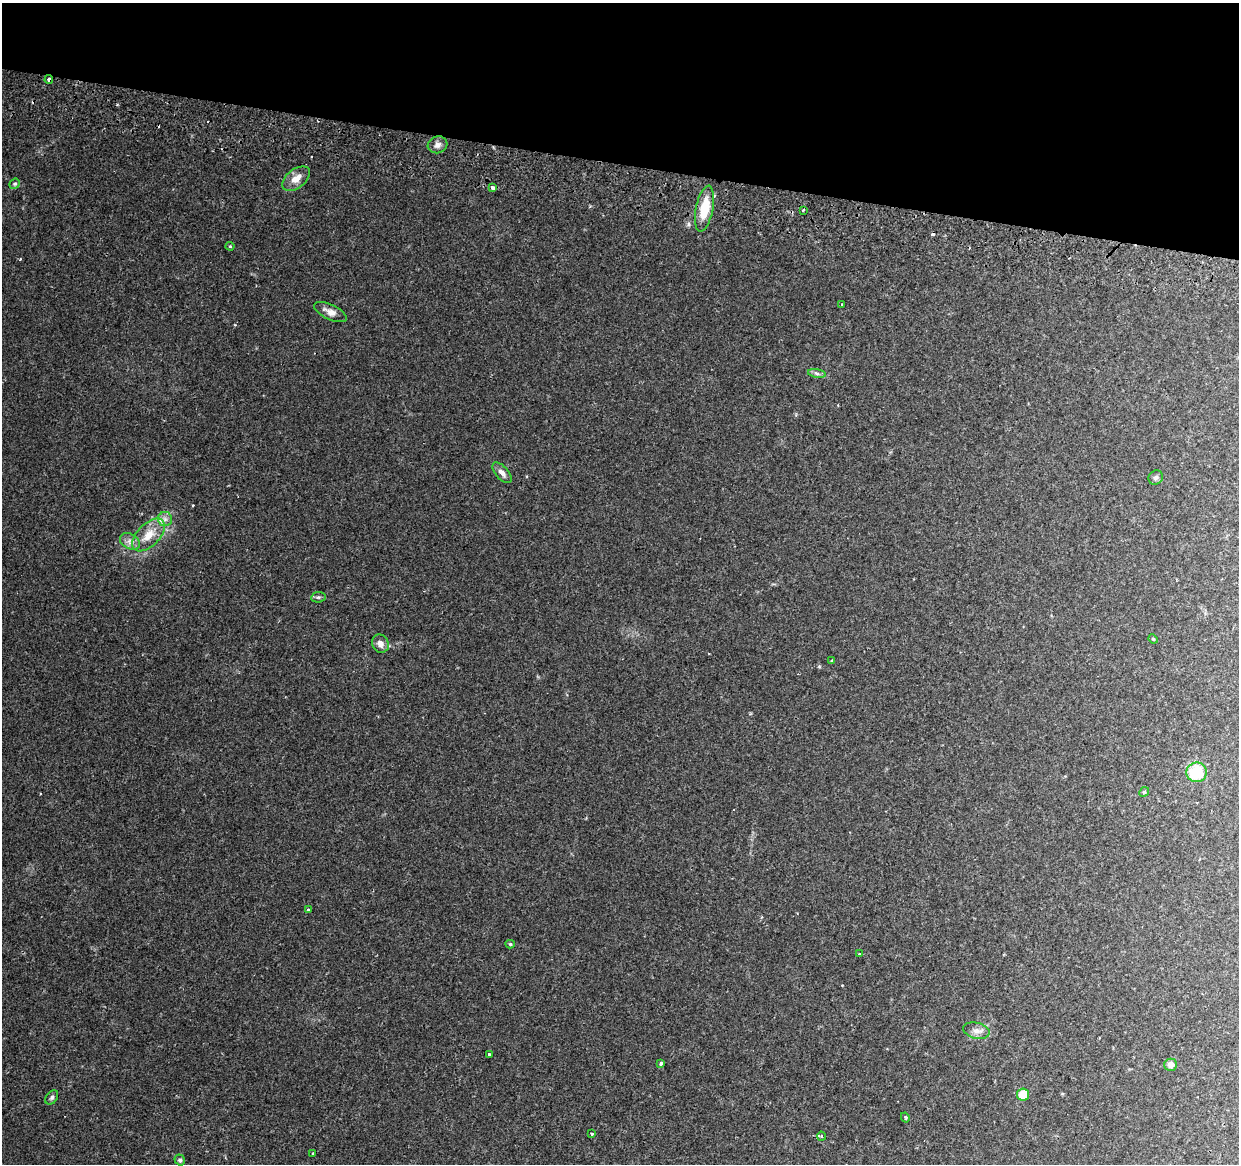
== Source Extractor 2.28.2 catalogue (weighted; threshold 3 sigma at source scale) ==
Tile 2 of 4 x 4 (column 2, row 1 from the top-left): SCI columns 1256-2492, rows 3816-4977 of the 4976 x 5248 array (HDU 1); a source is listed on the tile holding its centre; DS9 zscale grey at full resolution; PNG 1241 x 1166 px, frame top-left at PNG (2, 3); each listed source drawn as its Kron ellipse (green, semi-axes under 4 px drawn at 4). Shown black and unused: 14% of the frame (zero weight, under 2 of 3 exposures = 3% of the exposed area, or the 3 px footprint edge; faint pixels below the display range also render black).
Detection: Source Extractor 2.28.2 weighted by HDU 2 'WHT'; one run over the whole footprint, this tile lists its part. Background 0.0332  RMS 0.0032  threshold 0.0145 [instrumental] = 3 sigma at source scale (4.5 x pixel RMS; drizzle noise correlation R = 1.50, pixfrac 1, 0.0396/0.0396 arcsec/px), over >= 5 px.
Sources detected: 41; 4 cosmic-ray / hot-pixel residue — neither listed nor drawn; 1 inside a brighter listed object's ellipse — not listed separately; the other 36 listed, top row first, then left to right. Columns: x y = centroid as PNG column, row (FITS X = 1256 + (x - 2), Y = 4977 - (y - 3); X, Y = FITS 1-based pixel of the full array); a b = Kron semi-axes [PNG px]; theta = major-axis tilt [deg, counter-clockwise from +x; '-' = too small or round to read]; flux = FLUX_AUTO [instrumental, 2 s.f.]
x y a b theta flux
49 79 4 3 - 1.9
437 145 10 8 17 1.6
296 179 16 9 37 3.4
15 184 5 4 - 0.5
492 188 3 3 - 2.9
704 209 23 8 79 8.5
803 210 3 3 - 0.58
230 246 4 4 - 0.31
841 305 3 3 - 0.62
330 312 17 7 -25 2.4
817 373 9 4 -10 0.79
502 473 12 6 -48 1.7
1156 477 7 6 - 0.85
165 519 7 7 - 1.4
149 535 20 11 45 5.7
130 541 10 7 -29 1.8
318 597 7 5 6 0.68
1153 639 5 4 - 0.36
380 644 9 8 - 2
832 660 4 3 - 0.3
1196 772 10 10 - 14
1144 792 5 4 - 0.43
308 910 3 3 - 0.7
510 944 5 4 - 0.45
859 954 3 3 - 0.26
976 1031 13 8 -13 2
489 1054 3 3 - 0.81
661 1063 3 3 - 1.2
1171 1065 6 6 - 2.1
1023 1094 6 6 - 6
52 1097 8 5 52 0.75
905 1117 5 3 - 0.36
592 1134 3 3 - 0.73
821 1136 4 4 - 0.75
313 1154 4 3 - 0.31
180 1160 5 5 - 0.63
Overlapping masked pixels (flux is a lower limit): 2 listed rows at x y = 49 79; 704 209